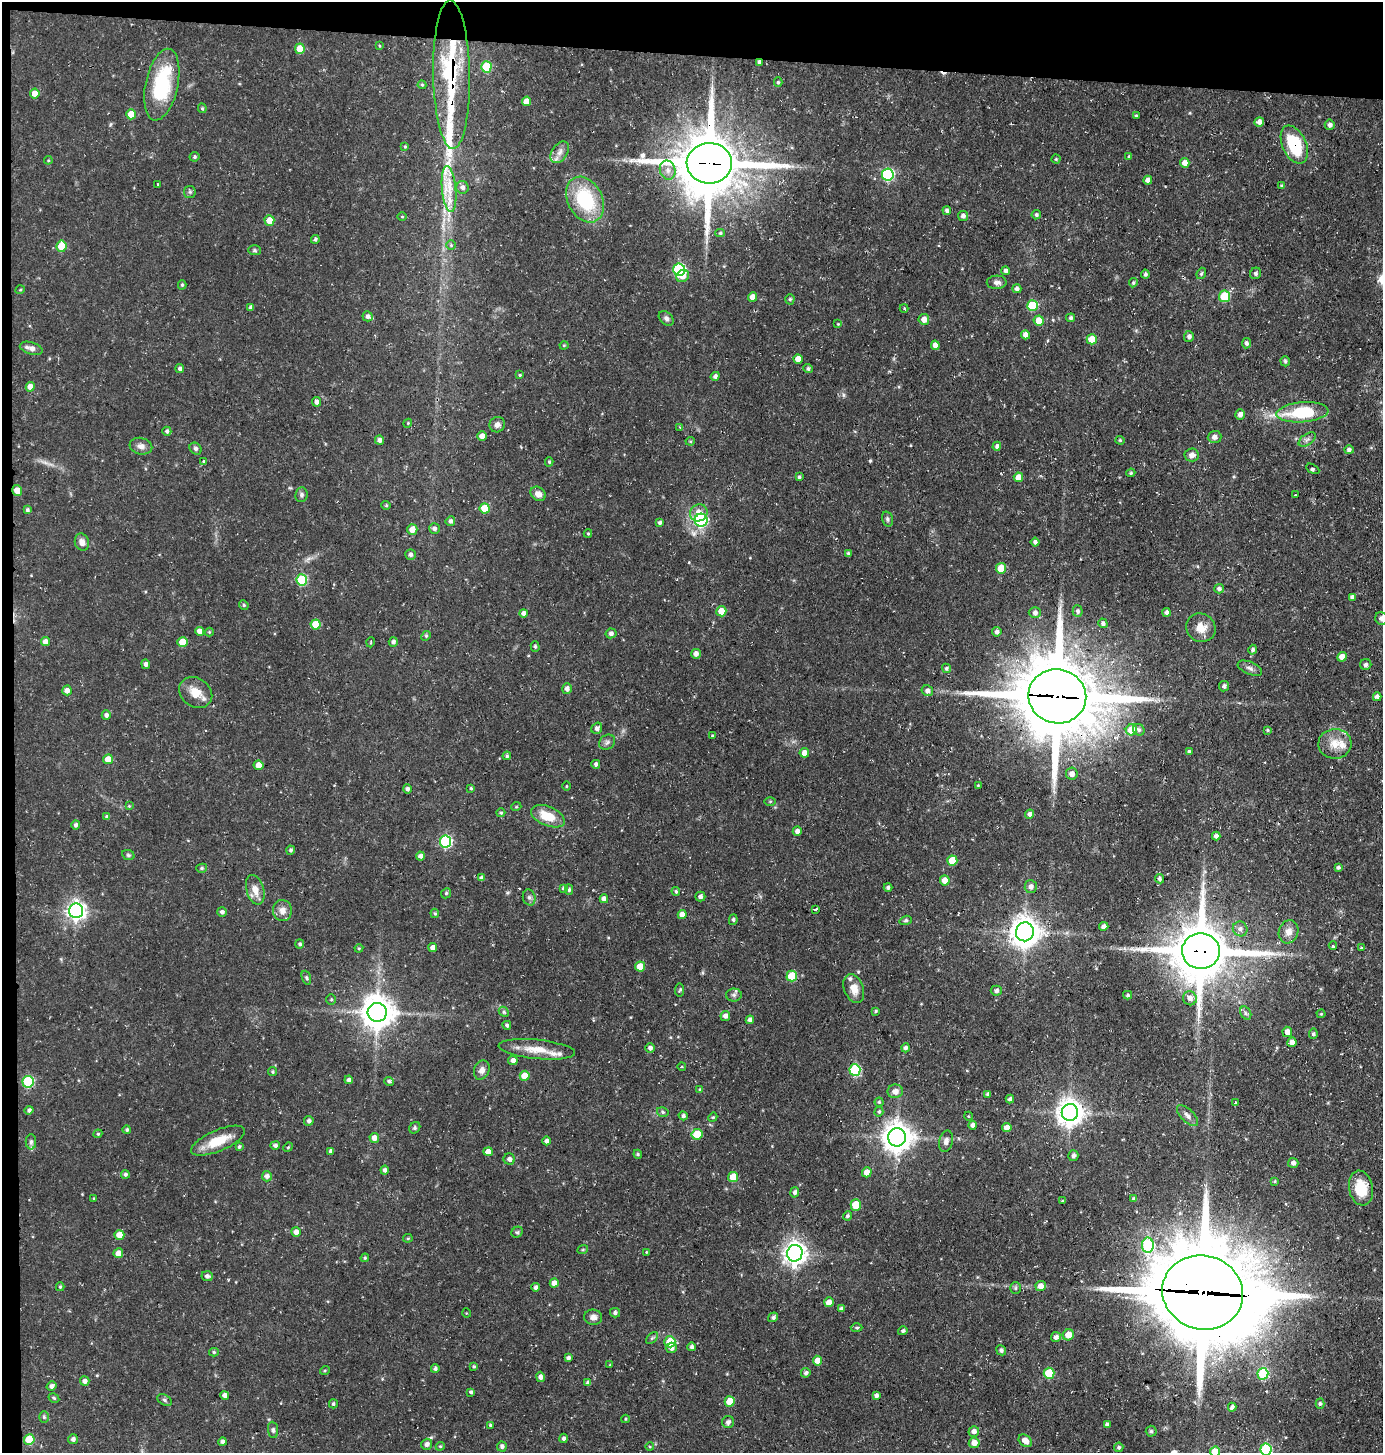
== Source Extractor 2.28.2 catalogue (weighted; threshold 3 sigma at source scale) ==
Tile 1 of 3 x 3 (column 1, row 1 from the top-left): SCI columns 140-1520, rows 2904-4354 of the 4385 x 4355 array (HDU 1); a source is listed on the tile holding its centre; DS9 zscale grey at full resolution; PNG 1385 x 1455 px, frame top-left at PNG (2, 2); each listed source drawn as its Kron ellipse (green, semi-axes under 4 px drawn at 4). Shown black and unused: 5% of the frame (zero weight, under 3 of 4 exposures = <1% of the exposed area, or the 3 px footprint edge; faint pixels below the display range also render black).
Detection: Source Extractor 2.28.2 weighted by HDU 2 'WHT'; one run over the whole footprint, this tile lists its part. Background 0.0696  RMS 0.0056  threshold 0.0251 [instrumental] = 3 sigma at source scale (4.5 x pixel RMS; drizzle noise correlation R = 1.50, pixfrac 1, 0.05/0.05 arcsec/px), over >= 5 px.
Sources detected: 399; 1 too faint to see at this stretch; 2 cosmic-ray / hot-pixel residue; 1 long thin detection or spike segment (spike, bleed or trail) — neither listed nor drawn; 9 inside a brighter listed object's ellipse — not listed separately; the other 386 listed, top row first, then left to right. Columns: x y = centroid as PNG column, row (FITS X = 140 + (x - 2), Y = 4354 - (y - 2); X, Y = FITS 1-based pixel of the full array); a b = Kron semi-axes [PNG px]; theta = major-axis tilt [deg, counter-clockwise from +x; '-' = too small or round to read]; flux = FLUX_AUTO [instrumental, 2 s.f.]
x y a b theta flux
379 46 4 3 - 0.52
300 49 5 5 - 10
759 62 3 3 - 1.6
486 67 5 5 - 23
452 75 74 18 -89 60
778 82 5 4 - 0.9
162 85 36 16 78 40
422 85 4 4 - 0.64
35 93 5 4 - 5.5
527 101 5 4 - 5.9
202 108 5 3 - 0.87
131 114 5 5 - 7.6
1136 115 3 3 - 0.62
1259 122 5 4 - 2.9
1330 125 5 5 - 1.7
1294 144 20 12 -65 27
405 146 4 3 - 0.63
560 152 12 7 58 3.3
1129 156 4 3 - 0.54
194 157 5 5 - 1.1
1056 159 4 4 - 0.62
48 160 4 4 - 0.54
709 163 22 20 1 3600
1185 163 5 4 - 4.6
668 170 9 8 - 3.6
888 175 6 6 - 57
1148 180 4 4 - 2.3
158 184 3 2 - 0.5
1282 186 4 4 - 0.85
462 187 6 6 - 2.1
449 189 23 7 -84 9.6
190 192 6 5 - 1
585 200 24 17 -63 38
947 211 4 4 - 1.5
1036 215 5 4 - 1
963 216 5 5 - 2
402 217 5 3 - 0.47
269 220 5 5 - 6.7
720 233 5 4 - 0.83
315 239 4 4 - 1
451 245 5 5 - 0.81
61 246 6 5 - 13
255 250 6 5 - 0.9
679 270 6 6 - 65
1006 271 4 4 - 1.6
1201 273 6 4 69 0.88
1256 273 6 5 - 1.1
1145 274 4 4 - 1
683 276 6 5 - 3.8
997 282 10 6 2 2.1
1133 283 5 4 - 0.8
182 285 4 4 - 0.84
1017 289 4 4 - 1.7
20 290 5 3 - 0.51
1224 296 6 5 - 21
752 297 5 4 - 4.3
790 299 5 4 - 0.85
1032 306 5 5 - 23
251 307 4 4 - 1.6
904 308 4 4 - 0.82
367 316 5 5 - 1.5
666 318 8 6 -41 1.6
1071 318 4 4 - 1.1
924 319 5 5 - 4.5
1039 321 5 5 - 7.5
838 324 4 3 - 0.49
1026 335 4 4 - 3.2
1189 336 5 5 - 1.9
1092 339 5 5 - 11
1246 343 5 4 - 1.5
564 345 4 4 - 0.58
935 345 4 4 - 3.4
31 348 11 6 -16 3.5
798 359 5 4 - 6.7
1285 361 5 4 - 1
808 368 5 4 - 1.2
180 369 4 4 - 1.4
520 375 4 3 - 0.62
715 376 4 4 - 1.7
30 387 4 4 - 4.8
317 402 5 4 - 1.8
1302 412 26 10 5 31
1240 414 5 5 - 2.3
408 423 4 3 - 0.51
497 425 8 7 - 2.3
680 427 4 2 - 0.48
167 431 4 4 - 1.4
482 436 4 4 - 4
1215 437 7 6 - 2.2
1307 439 10 5 34 1.8
380 440 4 4 - 2.2
1120 440 4 4 - 0.61
690 441 4 4 - 0.62
141 446 11 8 -15 3
997 446 4 4 - 1.9
195 449 6 5 - 1.3
1349 450 5 4 - 1.4
1192 455 7 6 - 2.7
204 461 3 3 - 0.9
549 462 4 4 - 0.69
1313 469 7 3 -29 0.83
1131 473 4 3 - 0.74
799 477 3 3 - 0.92
1018 477 5 4 - 5
17 491 5 5 - 5.6
538 494 8 6 -38 3.4
301 495 7 6 - 1.4
1295 495 2 2 - 0.53
386 505 4 4 - 0.64
485 508 5 5 - 13
27 510 4 4 - 1.1
699 513 9 8 - 4.7
887 519 8 5 -74 1.2
701 520 6 6 - 66
450 521 5 4 - 1.4
660 522 4 3 - 1
412 529 5 5 - 4.9
434 529 5 5 - 1.9
588 533 4 4 - 0.69
82 542 9 7 -74 3.1
1035 542 4 4 - 1.8
849 554 4 3 - 1.4
410 555 5 5 - 1.5
1001 568 5 5 - 14
302 580 6 5 - 30
1219 589 5 4 - 1.5
1352 597 4 4 - 1.7
244 605 5 4 - 0.79
721 611 5 5 - 7.4
1078 611 5 5 - 1.4
1166 612 4 4 - 2.1
523 613 4 4 - 2.3
1035 613 6 5 - 1.9
1381 618 6 6 - 2.5
1103 623 5 4 - 1.5
316 624 5 5 - 13
1201 628 15 14 - 7.6
199 631 4 4 - 3.6
209 632 4 4 - 0.58
997 632 4 4 - 1.7
611 633 5 5 - 1.9
426 636 5 4 - 0.79
45 642 4 4 - 3.4
183 642 5 5 - 9.2
371 642 5 3 - 0.45
393 642 5 4 - 1.5
535 646 5 4 - 0.8
1253 650 5 4 - 1.6
696 654 5 4 - 2.3
1342 657 5 4 - 5.5
146 664 5 4 - 1.8
1366 665 5 5 - 1.2
946 668 5 4 - 1
1250 668 13 6 -23 2.1
1224 686 5 5 - 1.6
567 688 5 5 - 2.3
67 690 5 4 - 2.8
927 691 6 5 - 2.1
196 693 17 14 -35 8.4
1057 696 29 27 -13 5600
1377 697 4 4 - 1.9
106 715 5 4 - 1.5
597 728 6 5 - 1.9
1131 730 5 5 - 12
1139 730 6 5 - 1.4
1267 730 3 3 - 0.64
712 736 3 3 - 0.58
607 742 8 7 - 1.6
1335 744 16 15 - 8.2
1189 752 4 4 - 1.2
804 753 5 4 - 4.1
507 756 4 4 - 0.96
108 759 5 5 - 6.7
596 764 4 4 - 1.4
259 765 5 5 - 6.3
1072 774 6 6 - 2.8
978 785 4 3 - 0.48
566 786 4 3 - 0.51
471 788 3 2 - 0.66
407 789 4 4 - 1.7
770 801 6 4 1 0.6
129 806 4 4 - 0.5
516 807 5 3 - 0.51
501 813 4 4 - 0.67
1030 814 4 4 - 1.9
548 816 18 9 -22 11
107 817 4 4 - 1.3
76 825 5 4 - 1.5
797 831 4 4 - 2.2
1216 836 4 4 - 2.1
445 841 6 5 - 55
291 850 4 4 - 1.1
128 855 6 5 - 0.89
420 856 4 4 - 2.2
952 861 5 5 - 13
1338 867 4 3 - 1.2
202 868 5 4 - 0.86
482 878 4 4 - 2
1159 879 5 4 - 1.2
945 880 5 4 - 5.4
888 887 4 4 - 1.1
1031 887 6 6 - 2.6
563 888 4 3 - 0.73
255 890 15 8 -74 5.3
569 890 5 4 - 0.86
676 891 4 4 - 0.9
446 893 5 4 - 0.73
529 897 8 6 -75 1.5
700 897 5 5 - 1.9
604 899 4 4 - 2.6
816 909 4 3 - 2.1
76 911 7 7 - 230
282 911 10 9 - 4
222 912 5 5 - 1.7
435 913 5 4 - 0.65
682 914 4 4 - 3.9
733 920 5 4 - 0.93
906 920 6 4 17 0.95
1104 926 4 4 - 2.1
1240 929 8 7 - 2.2
1025 932 9 9 - 760
1289 932 12 9 71 4.6
300 944 4 4 - 0.96
1333 946 4 3 - 0.9
433 947 4 4 - 2.9
359 948 4 4 - 0.6
1361 948 3 3 - 0.9
1201 951 19 18 - 3200
640 966 5 5 - 8.3
792 976 5 5 - 19
306 978 7 4 -70 0.97
854 989 15 9 -70 5.6
680 990 6 4 84 1
996 991 5 5 - 1.5
734 995 8 6 1 1.6
1128 995 4 3 - 0.79
1190 998 7 7 - 3.2
331 1000 5 4 - 0.76
876 1011 4 3 - 0.69
377 1012 9 9 - 1000
504 1012 5 4 - 0.86
1246 1013 7 5 -60 1.3
1321 1014 4 4 - 0.61
725 1016 5 5 - 2.4
750 1020 4 4 - 2.1
507 1025 4 4 - 1.2
1287 1032 5 5 - 4.2
1313 1034 5 4 - 1.1
1292 1042 5 4 - 3
650 1048 5 5 - 1.7
906 1048 4 4 - 1.5
537 1049 38 9 -6 12
513 1060 5 4 - 2.5
682 1067 4 3 - 0.58
482 1070 10 7 67 2.9
855 1070 6 5 - 42
273 1072 4 4 - 0.81
525 1076 5 5 - 9.7
349 1080 4 4 - 1.7
389 1081 4 4 - 1.2
28 1082 6 5 - 41
700 1090 4 4 - 1.1
895 1091 8 7 - 3.2
988 1094 3 3 - 1.3
1010 1099 4 4 - 1.5
879 1102 4 4 - 0.77
1236 1102 3 3 - 0.89
29 1110 4 4 - 1.3
663 1112 6 4 -18 1
879 1112 5 4 - 0.82
1070 1112 8 8 - 590
683 1116 4 4 - 1.5
968 1116 4 3 - 0.42
1188 1116 13 6 -44 2.7
713 1117 5 3 - 0.58
309 1121 5 4 - 1.7
973 1125 4 4 - 1.9
1007 1127 4 4 - 5.4
415 1128 6 5 - 0.89
127 1130 4 4 - 0.91
98 1134 4 4 - 0.73
697 1134 5 5 - 12
897 1137 9 9 - 760
374 1138 5 5 - 4.1
218 1141 29 10 23 13
546 1141 4 4 - 1.7
946 1141 11 6 77 2.6
31 1142 7 5 90 1.4
275 1145 5 4 - 1.4
239 1147 4 3 - 0.84
288 1147 5 4 - 0.59
331 1151 4 3 - 1.7
488 1152 5 4 - 4.7
638 1154 4 4 - 0.69
1073 1156 5 5 - 1.6
509 1159 5 5 - 1.8
1293 1163 5 5 - 1.4
385 1170 4 4 - 1.9
867 1172 5 5 - 4.8
125 1174 4 4 - 1.1
267 1176 5 5 - 2
733 1177 5 5 - 12
1275 1181 4 3 - 0.68
1361 1188 17 12 -80 15
795 1192 5 4 - 1.7
94 1198 4 3 - 0.56
1134 1199 4 4 - 1.2
1062 1201 3 3 - 0.51
856 1205 6 5 - 13
847 1216 4 4 - 1.3
296 1232 5 4 - 3
517 1232 6 5 - 0.81
119 1235 5 5 - 7.7
408 1238 5 4 - 0.69
1148 1245 7 6 - 49
583 1249 5 3 - 0.49
646 1252 4 2 - 0.36
118 1253 5 4 - 4.2
795 1253 8 7 - 380
365 1258 4 4 - 0.63
207 1276 5 5 - 1.8
554 1283 4 4 - 3.9
1041 1286 5 5 - 4.1
60 1287 4 3 - 0.77
536 1287 4 4 - 1.9
1015 1288 6 5 - 1
1203 1292 41 37 -16 8700
829 1302 5 4 - 3.9
841 1309 4 4 - 1.6
466 1313 5 3 - 0.39
615 1313 5 5 - 1.5
593 1317 9 7 -6 2.9
773 1317 5 4 - 1.4
857 1328 6 4 1 0.9
903 1331 5 4 - 1.3
1068 1335 6 5 - 5.4
1056 1337 5 5 - 2.2
652 1338 7 4 44 0.98
670 1342 5 5 - 15
692 1347 4 4 - 1.8
671 1348 5 5 - 2.1
1001 1350 5 4 - 1.3
214 1352 5 4 - 0.88
568 1358 4 3 - 1.5
817 1361 5 4 - 5.9
610 1365 3 3 - 0.48
474 1366 3 3 - 0.71
435 1369 4 4 - 1.3
325 1370 5 3 - 0.62
806 1373 5 4 - 1.3
1049 1373 5 5 - 21
1263 1374 6 5 - 30
540 1377 5 4 - 1.8
85 1381 5 5 - 2.5
588 1383 4 4 - 1.8
52 1386 5 4 - 2
471 1392 4 3 - 1.1
225 1395 4 4 - 2.7
876 1395 4 4 - 1.7
54 1398 6 4 -31 0.8
164 1400 8 5 -28 1.1
730 1401 5 5 - 11
333 1404 4 4 - 0.98
1320 1404 5 4 - 1
1232 1407 4 4 - 2.1
44 1417 6 5 - 0.86
625 1419 4 4 - 0.68
728 1422 6 6 - 1.9
1107 1424 4 3 - 1.5
490 1425 4 3 - 0.73
273 1430 8 5 -83 1.3
974 1431 5 5 - 2.5
1151 1431 5 5 - 0.92
564 1438 4 4 - 1.5
73 1439 5 5 - 1.8
29 1440 5 5 - 17
1025 1441 7 5 -42 4.6
222 1442 4 4 - 1.7
974 1443 5 5 - 4.4
427 1444 5 5 - 2.4
440 1446 4 4 - 0.65
502 1446 5 5 - 1.8
650 1447 4 3 - 0.51
1119 1447 4 4 - 1.1
1266 1450 6 5 - 47
1215 1452 5 5 - 11
Overlapping masked pixels (flux is a lower limit): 10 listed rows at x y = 759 62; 452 75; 1294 144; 709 163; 17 491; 701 520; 1057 696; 1201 951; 28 1082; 1203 1292
Isophote crosses this tile's border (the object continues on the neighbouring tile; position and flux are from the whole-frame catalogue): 3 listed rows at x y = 1381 618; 1266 1450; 1215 1452